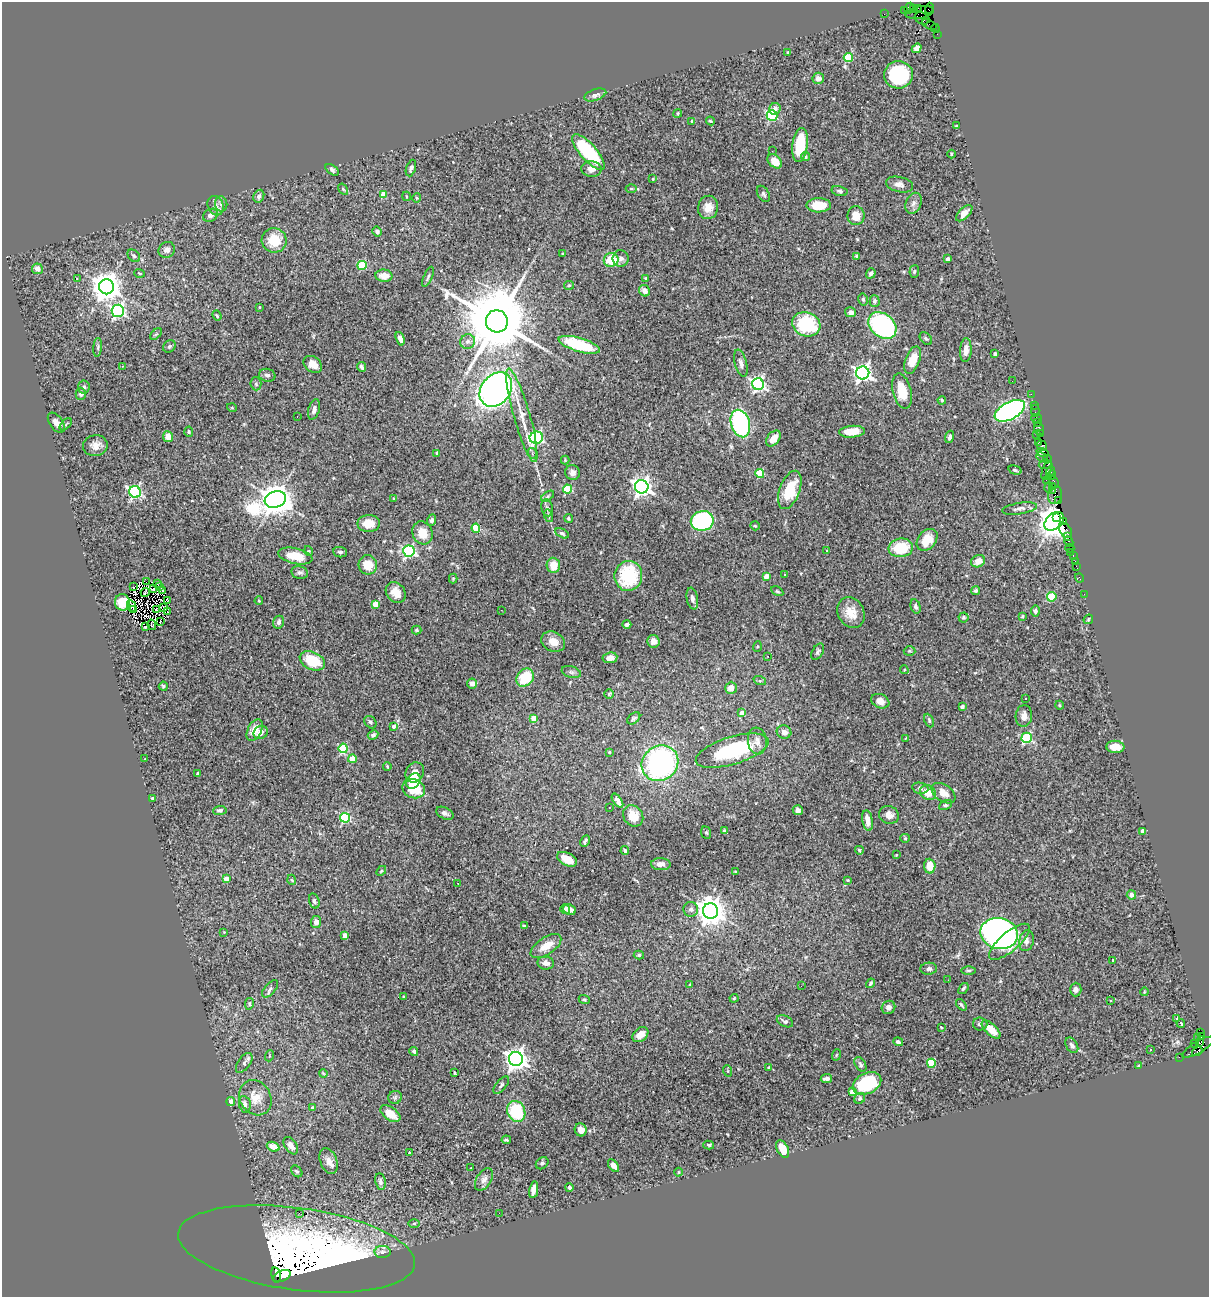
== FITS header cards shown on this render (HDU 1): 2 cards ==
NAXIS1  =                 1207
NAXIS2  =                 1295

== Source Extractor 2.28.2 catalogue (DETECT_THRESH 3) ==
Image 1207 x 1295 px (HDU 1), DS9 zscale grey, 1 PNG px = 1 image px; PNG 1211 x 1299 px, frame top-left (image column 1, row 1295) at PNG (2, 2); each listed source drawn as its Kron ellipse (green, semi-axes under 4 px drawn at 4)
Background 1.46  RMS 0.053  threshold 0.158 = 3 sigma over >= 5 px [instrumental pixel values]
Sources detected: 409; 3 with non-positive FLUX_AUTO (blend fragments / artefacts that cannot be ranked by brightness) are neither listed nor drawn; the other 406 listed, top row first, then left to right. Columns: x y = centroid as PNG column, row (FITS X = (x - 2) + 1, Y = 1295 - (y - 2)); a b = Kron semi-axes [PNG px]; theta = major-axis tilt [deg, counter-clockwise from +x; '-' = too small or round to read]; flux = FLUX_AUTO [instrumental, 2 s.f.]
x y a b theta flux
909 8 6 4 61 280
914 8 3 2 - 130
918 8 2 2 - 55
929 8 5 3 - 75
905 10 3 2 - 210
920 12 14 6 11 1300
884 14 2 2 - 43
922 18 8 5 -25 960
929 25 8 3 -25 300
935 28 4 2 - 150
937 34 2 2 - 41
917 48 5 4 - 17
788 52 3 3 - 4.3
848 58 4 4 - 150
898 75 14 13 - 240
818 78 6 5 - 17
595 95 11 5 19 13
775 109 6 5 - 19
678 113 4 3 - 3.6
772 115 5 5 - 380
692 121 4 3 - 4.9
710 121 4 3 - 4
956 126 3 3 - 3.9
800 145 17 7 82 110
772 151 2 2 - 72
588 152 22 8 -48 250
951 154 4 3 - 3.1
805 157 4 4 - 6.4
775 161 8 6 -43 35
411 168 8 4 71 11
591 169 10 7 -8 23
332 170 7 4 -38 9
653 179 3 3 - 2.4
899 184 14 7 -13 19
343 189 6 4 -57 4
631 189 5 3 - 4.6
839 191 8 5 -14 7.5
763 194 9 5 -59 7.9
383 195 4 4 - 58
259 196 7 5 63 9.6
406 196 5 2 - 3.1
416 198 5 3 - 3.4
914 203 11 7 67 16
221 204 7 6 - 11
819 205 12 7 1 75
216 206 10 7 -64 17
708 207 12 10 76 36
964 213 10 5 44 28
210 215 8 6 30 12
856 216 9 8 - 48
377 231 5 4 - 11
274 240 12 12 - 80
167 250 8 7 - 16
563 254 3 3 - 3.9
134 256 7 5 -44 7
856 256 4 3 - 3.5
621 258 8 8 - 14
948 259 4 3 - 6.5
611 260 7 7 - 100
362 265 5 4 - 160
37 269 5 5 - 18
914 271 6 4 85 5.7
140 273 5 3 - 4
871 273 5 4 - 8.5
384 276 8 6 -5 38
428 277 11 3 66 6.8
646 278 4 3 - 8.7
77 279 3 2 - 7.1
569 285 5 4 - 3.6
106 287 7 7 - 5000
645 291 6 5 - 20
863 299 6 4 -76 6.3
875 301 6 5 - 10
259 307 3 2 - 2.3
118 311 6 6 - 780
850 312 6 5 - 14
217 316 5 4 - 4.8
497 321 11 11 - 46000
806 324 14 12 -19 220
882 325 15 11 -39 580
156 334 7 4 43 5.7
926 338 7 5 -47 5.8
400 339 7 4 -71 18
468 342 7 7 - 15
579 345 21 7 -17 190
169 346 7 5 44 6.3
98 347 9 4 86 7
966 350 12 5 86 25
995 354 4 3 - 4.8
913 360 14 7 69 53
741 363 14 6 -76 15
313 364 10 7 -36 28
122 366 3 3 - 4.4
361 367 5 3 - 9.5
863 373 6 6 - 1400
267 375 8 6 -13 9.9
1012 381 2 2 - 3.3
256 384 6 5 - 6
758 384 6 6 - 900
84 387 6 6 - 9.4
496 389 19 14 51 1700
902 391 18 9 -75 69
81 394 6 5 - 12
1031 394 2 2 - 55
942 400 4 3 - 3.6
1034 405 2 2 - 83
232 408 5 3 - 2.9
314 409 10 5 74 14
1010 411 16 8 28 1000
1035 411 6 2 90 130
522 415 48 8 -74 74
297 416 2 2 - 1.8
1036 418 5 2 - 160
1038 422 4 3 - 190
56 423 11 6 -55 18
740 423 14 9 -74 430
66 424 7 3 46 5.3
1039 429 6 4 -70 370
189 432 5 4 - 4.6
852 432 13 6 4 55
1040 434 4 4 - 120
1036 435 4 3 - 140
168 437 5 5 - 33
950 437 6 4 73 9.2
536 438 7 6 - 560
773 439 9 6 51 32
1038 442 3 3 - 300
95 446 12 10 11 27
1042 446 5 5 - 690
1042 452 6 3 -18 330
437 453 3 3 - 4.2
532 453 5 3 - 4.6
1042 457 6 3 -25 150
1047 459 4 3 - 130
565 460 4 4 - 3.3
1045 464 6 4 7 770
1015 470 7 4 -15 5.9
1047 470 10 4 69 1000
1051 471 6 3 79 220
572 473 7 7 - 16
760 473 4 4 - 100
1051 475 5 3 - 410
1046 480 2 2 - 87
1054 482 6 3 -66 520
1052 486 3 3 - 440
642 487 7 6 - 1800
1049 487 5 3 - 760
567 489 4 4 - 130
790 490 20 10 69 120
1052 490 4 3 - 240
135 492 6 5 - 590
1055 495 9 7 74 960
548 496 7 4 36 5.6
394 498 4 3 - 3
275 499 11 8 18 6700
1059 500 3 3 - 170
547 508 8 5 -79 9.4
1019 508 17 5 9 17
549 516 6 4 -72 6.1
1056 517 3 3 - 2300
568 518 4 3 - 6.6
432 520 5 4 - 10
702 521 11 10 - 440
1054 521 11 7 42 8400
1063 521 3 3 - 180
369 523 11 8 0 47
755 526 5 4 - 4.1
476 528 4 4 - 100
1065 530 8 5 -55 850
422 533 12 10 -64 50
562 533 7 4 -29 7
1068 537 3 2 - 130
927 540 12 9 50 63
1069 542 5 3 - 250
901 548 12 9 7 110
1070 548 4 2 - 63
827 550 3 3 - 11
309 551 5 3 - 3.1
409 551 6 5 - 540
340 552 7 5 -7 8.1
1070 552 2 2 - 34
1073 555 3 2 - 140
295 556 17 8 -12 70
978 561 7 6 - 34
1075 561 2 2 - 31
368 565 9 9 - 57
553 565 8 6 -86 56
1076 566 4 2 - 92
300 572 8 6 -10 9.6
785 575 3 3 - 2.7
628 576 15 14 - 220
766 576 4 4 - 28
453 578 5 4 - 3.9
1079 578 5 3 - 62
146 582 2 2 - 6.2
157 584 3 2 - 1.9
133 587 2 2 - 2.5
160 587 3 2 - 2.5
154 589 4 2 - 2.1
163 590 3 2 - 4.5
976 590 4 4 - 5.4
777 591 6 4 -29 5.1
145 592 4 2 - 0.25
396 593 11 9 -48 37
1084 594 2 2 - 44
1052 597 5 4 - 110
692 599 11 5 -79 17
167 600 3 2 - 1.4
259 601 4 2 - 2.5
122 602 8 7 - 65
375 604 4 4 - 58
131 606 6 3 -64 1.9
916 606 7 5 -74 8
164 608 3 2 - 1.2
134 610 3 2 - 4.2
157 610 3 2 - 4.4
501 610 3 2 - 3.5
1035 611 5 4 - 8.5
168 612 2 2 - 2.5
851 613 16 13 -62 50
1022 616 4 4 - 4.8
964 617 5 5 - 5.7
1088 619 5 3 - 3.3
160 622 2 2 - 2.8
279 622 7 5 68 11
627 624 4 3 - 7.5
152 625 5 2 - 1.6
146 627 4 2 - 2.9
416 630 5 4 - 4.3
653 641 6 6 - 19
553 642 12 9 -26 35
757 646 5 3 - 3.5
910 651 6 5 - 4.5
818 652 9 5 59 7.7
768 656 3 2 - 4.2
610 658 7 5 8 27
312 661 13 9 -25 110
904 670 4 4 - 3.9
571 672 10 5 -16 9.1
525 678 10 8 49 120
760 681 6 4 -18 5.4
472 683 5 5 - 16
163 686 4 4 - 5.6
731 688 6 5 - 26
609 694 4 4 - 4.5
1025 698 3 3 - 14
880 701 9 7 -22 22
1059 705 4 3 - 4
962 706 4 3 - 7.1
742 713 4 4 - 42
1024 716 11 8 85 22
533 718 4 4 - 39
634 718 7 5 39 7.1
929 720 7 4 -65 5.8
370 722 7 5 -49 8.3
394 726 4 3 - 15
255 730 11 7 62 45
261 732 7 6 - 18
784 732 7 6 - 19
373 735 5 4 - 10
905 738 3 2 - 2.5
1027 738 5 5 - 250
757 741 13 9 -82 23
1115 747 9 6 -4 41
343 748 5 4 - 200
732 751 38 14 17 290
609 752 3 3 - 4.5
145 759 2 2 - 3.2
352 759 4 4 - 70
660 763 19 17 37 800
387 766 4 3 - 3.3
415 772 10 9 - 30
197 774 4 2 - 4
413 781 8 6 55 63
920 788 8 5 -10 9
414 789 11 9 -22 100
928 793 8 7 - 49
944 793 13 8 -35 37
152 798 3 3 - 5.2
617 801 8 4 -55 19
945 805 7 4 27 5.7
609 807 2 2 - 2.7
220 810 7 4 5 8.7
798 810 5 4 - 11
445 813 9 5 -28 10
889 815 10 9 - 20
633 816 11 9 -51 51
345 818 5 5 - 280
868 820 10 5 -80 31
725 831 4 4 - 12
1143 831 4 4 - 24
706 833 6 5 - 4.7
905 838 5 4 - 3.8
585 841 6 3 62 7.1
859 850 4 4 - 5.9
625 851 4 3 - 5.5
896 855 3 2 - 2.4
567 859 11 6 -27 47
661 864 10 6 -2 19
930 866 7 5 -85 48
381 871 6 3 45 3.5
735 872 3 3 - 2.7
226 879 4 3 - 30
292 880 5 3 - 3.2
847 880 4 3 - 3.4
458 883 3 2 - 5.4
1131 895 4 4 - 18
314 901 8 5 -74 7.1
565 909 5 4 - 16
691 909 7 7 - 13
569 910 7 5 -25 23
710 911 8 7 - 4500
316 922 6 5 - 21
524 926 4 4 - 4.2
224 932 3 3 - 2.2
999 933 19 15 -13 1200
345 935 4 3 - 22
1026 941 10 7 76 18
1010 942 25 9 40 120
546 946 17 8 33 46
639 955 5 4 - 5.2
1113 961 3 2 - 6.9
546 963 8 6 -9 16
929 969 8 6 4 11
968 970 7 3 0 5.8
948 980 3 2 - 4.1
871 983 5 3 - 6.4
690 984 4 3 - 3
801 986 3 2 - 10
963 988 6 4 51 5.6
270 989 10 5 48 9.2
1076 990 7 5 89 15
1144 992 4 3 - 2.9
404 997 3 3 - 3.5
734 998 4 3 - 3.9
584 1000 5 4 - 6
1111 1000 3 3 - 8.4
249 1004 6 4 80 6
961 1005 7 3 -52 4.9
888 1007 7 6 - 15
1177 1018 4 3 - 20
785 1021 9 5 -26 11
1181 1023 4 3 - 7.8
980 1024 7 6 - 12
941 1027 3 2 - 2.4
991 1030 12 5 -44 50
1201 1032 3 3 - 1300
640 1035 9 6 42 26
1197 1037 2 2 - 34
1202 1037 3 3 - 97
898 1042 5 3 - 6.9
1194 1043 3 2 - 79
1199 1043 4 3 - 250
1072 1045 8 5 -58 10
1198 1047 18 6 30 1900
1151 1050 3 2 - 5.2
1197 1051 5 3 - 520
414 1052 5 3 - 6.9
836 1055 6 3 70 3
269 1056 5 3 - 3.6
1179 1057 2 2 - 35
516 1059 7 7 - 2500
244 1063 11 6 55 11
931 1063 4 4 - 120
860 1064 8 5 -59 8
1139 1066 4 3 - 4.5
768 1068 3 2 - 2.8
728 1071 6 3 -71 3.9
323 1073 4 3 - 2.8
454 1073 4 2 - 3.6
826 1079 6 3 8 13
867 1083 15 10 26 210
501 1085 10 5 50 8
852 1092 4 4 - 37
395 1097 7 6 - 7.1
255 1098 18 15 -58 56
860 1098 6 5 - 6.3
231 1101 4 4 - 39
245 1104 8 5 -80 16
313 1108 3 3 - 5.1
516 1111 11 9 -66 180
390 1114 11 6 -35 51
581 1130 7 6 - 22
506 1140 4 3 - 4.3
709 1145 5 4 - 5
291 1146 9 6 -55 19
273 1147 6 4 -22 38
783 1149 9 5 -64 56
409 1152 3 2 - 5
329 1161 13 8 -69 25
542 1163 7 5 44 8.8
613 1165 7 4 -53 18
471 1168 3 2 - 2.9
297 1171 6 5 - 6.7
679 1172 4 3 - 2.9
484 1179 12 7 58 17
380 1182 8 5 -80 9.8
569 1187 4 3 - 8.9
534 1190 8 4 80 22
299 1213 2 2 - 8.3
499 1213 2 2 - 9.3
414 1224 5 3 - 3.9
296 1249 119 41 -8 1400
383 1252 8 6 1 12
276 1275 8 5 -78 1000
282 1276 9 5 23 730
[3 non-positive-flux detections neither listed nor drawn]